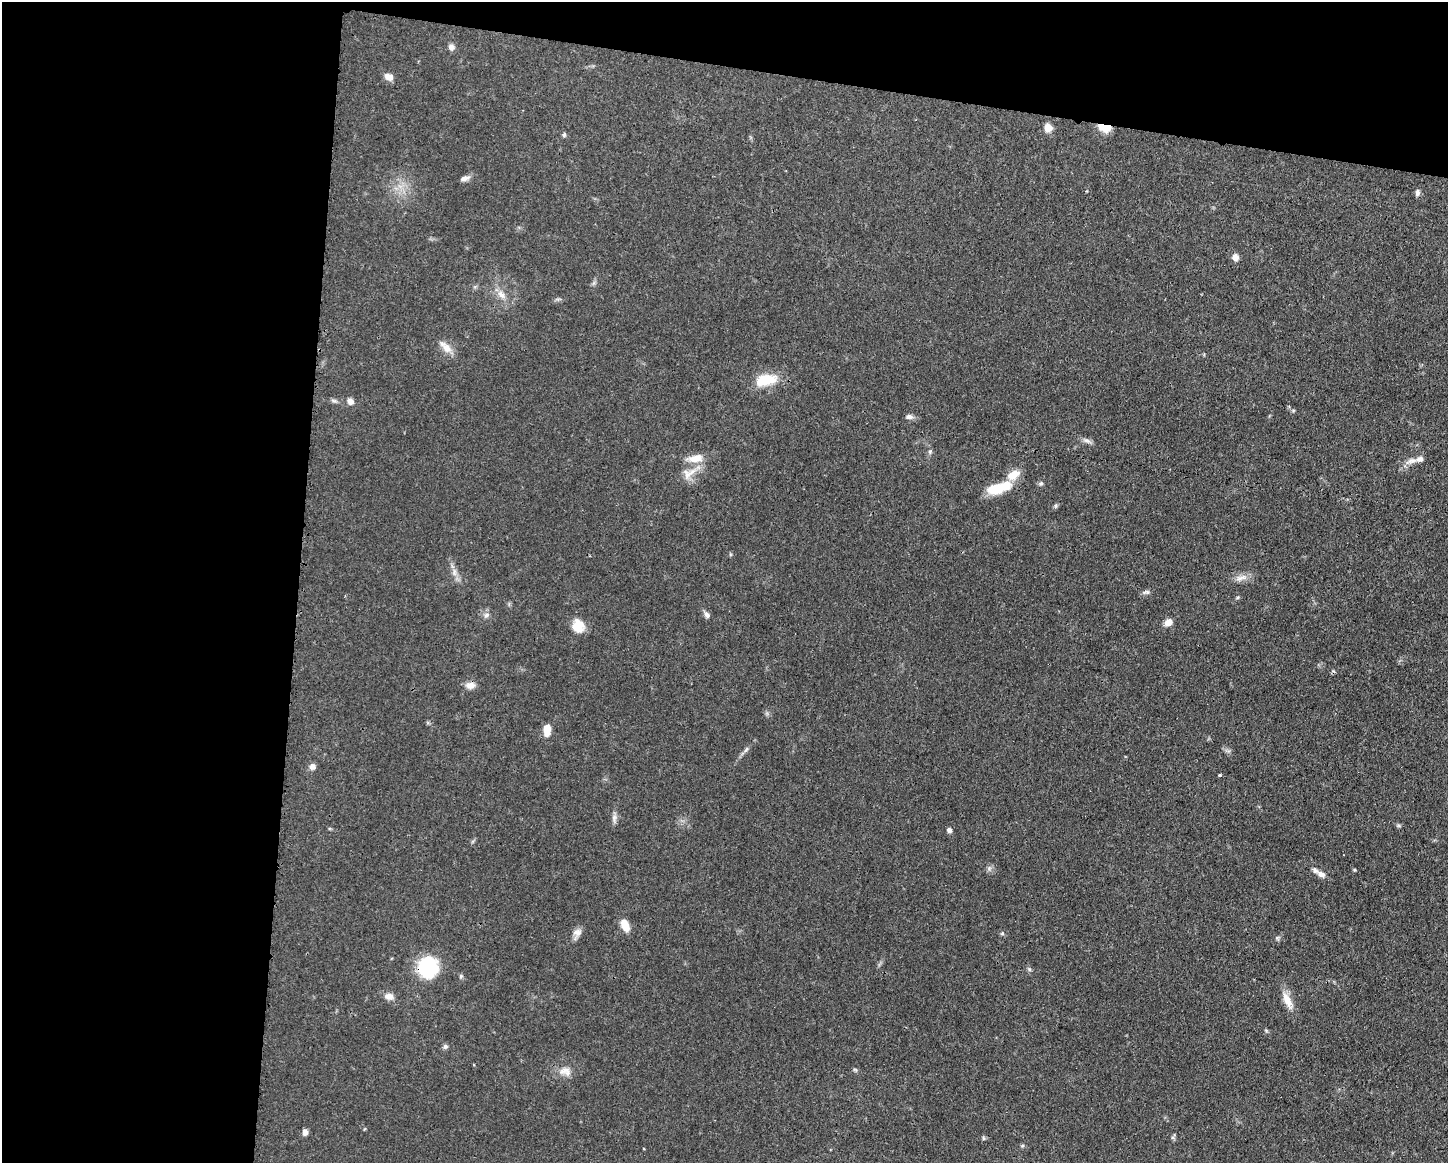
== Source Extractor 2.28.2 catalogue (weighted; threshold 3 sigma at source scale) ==
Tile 1 of 3 x 4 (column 1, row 1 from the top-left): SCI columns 117-1562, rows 3486-4646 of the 4683 x 4649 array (HDU 1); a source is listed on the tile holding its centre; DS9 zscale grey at full resolution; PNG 1450 x 1165 px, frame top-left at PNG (2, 2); no overlay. Shown black and unused: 27% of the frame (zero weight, under 3 of 4 exposures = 1% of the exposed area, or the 3 px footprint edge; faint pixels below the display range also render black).
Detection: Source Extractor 2.28.2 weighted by HDU 2 'WHT'; one run over the whole footprint, this tile lists its part. Background 0.0591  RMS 0.0043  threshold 0.0194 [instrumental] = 3 sigma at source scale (4.5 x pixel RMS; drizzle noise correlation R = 1.50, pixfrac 1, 0.05/0.05 arcsec/px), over >= 5 px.
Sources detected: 52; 3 inside a brighter listed object's ellipse — not listed separately; the other 49 listed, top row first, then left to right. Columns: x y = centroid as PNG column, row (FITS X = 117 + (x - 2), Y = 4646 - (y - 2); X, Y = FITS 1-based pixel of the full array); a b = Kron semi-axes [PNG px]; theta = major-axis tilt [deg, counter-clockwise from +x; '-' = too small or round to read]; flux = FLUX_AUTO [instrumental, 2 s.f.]
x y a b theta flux
451 47 8 7 - 1.9
388 77 10 8 -18 2.7
1104 127 13 7 -18 8.4
1048 128 10 9 - 3.3
564 135 7 5 75 0.69
464 178 12 6 13 1.8
1417 193 8 6 82 1.3
1235 257 7 7 - 2.5
501 295 13 8 -54 3.1
446 347 20 9 -44 4.2
766 380 27 14 11 12
350 401 7 6 - 2.2
909 417 10 6 1 1.5
1087 441 11 4 -5 1.4
930 452 6 5 - 0.72
696 458 20 10 10 5.7
1412 461 17 8 18 3.1
687 474 17 10 -82 4.2
1013 475 18 11 34 5.4
1041 484 7 6 - 0.83
996 489 23 12 13 10
1056 506 6 4 90 0.66
454 572 12 6 85 2
1241 578 20 7 16 3.2
1146 592 11 5 3 1.2
486 615 9 6 41 1.3
707 615 9 6 -64 1.3
1168 622 10 7 25 2.9
578 626 15 13 -70 6.4
470 685 13 9 5 2.7
547 730 14 8 86 4.7
746 750 10 3 50 1
312 767 7 7 - 1.9
1220 775 3 3 - 0.61
614 818 12 6 82 1.7
949 830 6 5 - 1.2
1321 874 12 7 -33 2.3
625 925 13 8 -65 5.7
577 932 12 10 8 2.4
1002 934 6 4 19 0.52
1277 938 6 5 - 0.71
427 967 18 17 - 29
389 996 13 9 -6 2.6
1287 1000 26 9 -65 5.4
445 1047 6 6 - 0.94
855 1069 7 4 -20 0.6
565 1071 17 11 -10 4.1
305 1132 7 6 - 1.8
983 1138 6 4 -71 0.54
Overlapping masked pixels (flux is a lower limit): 2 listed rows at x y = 1104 127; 427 967
Unlisted compact peaks at least as high as the median listed source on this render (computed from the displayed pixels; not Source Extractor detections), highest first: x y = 1029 969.